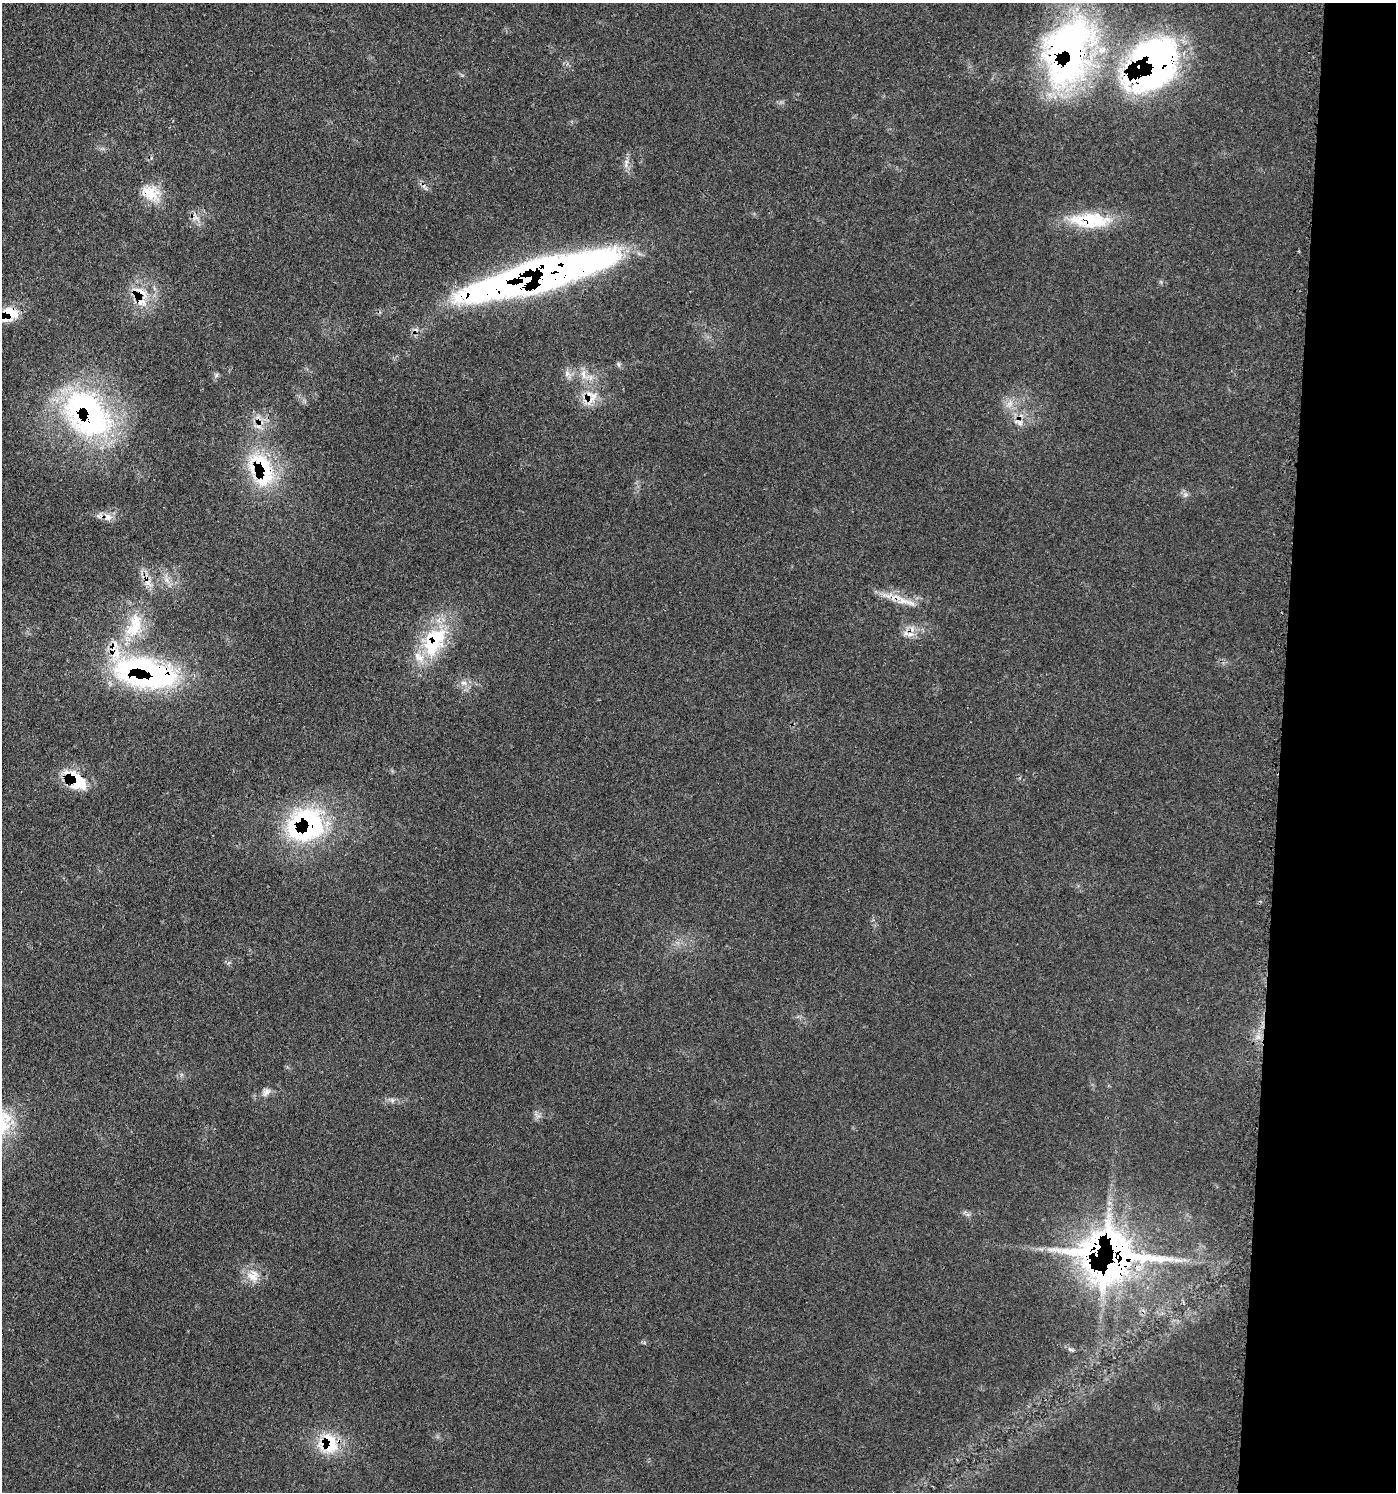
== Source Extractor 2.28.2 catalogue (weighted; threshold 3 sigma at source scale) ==
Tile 6 of 3 x 3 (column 3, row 2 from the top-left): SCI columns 3081-4474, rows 1571-3060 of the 4632 x 4608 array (HDU 1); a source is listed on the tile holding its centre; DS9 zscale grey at full resolution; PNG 1398 x 1494 px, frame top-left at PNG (2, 3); no overlay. Shown black and unused: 8% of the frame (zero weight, under 3 of 4 exposures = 8% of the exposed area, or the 3 px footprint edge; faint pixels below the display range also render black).
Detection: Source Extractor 2.28.2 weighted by HDU 2 'WHT'; one run over the whole footprint, this tile lists its part. Background 0.13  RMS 0.0055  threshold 0.0246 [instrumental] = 3 sigma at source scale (4.5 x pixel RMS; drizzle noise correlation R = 1.50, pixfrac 1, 0.05/0.05 arcsec/px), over >= 5 px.
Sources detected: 44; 1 cosmic-ray / hot-pixel residue — not listed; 10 inside a brighter listed object's ellipse — not listed separately; the other 33 listed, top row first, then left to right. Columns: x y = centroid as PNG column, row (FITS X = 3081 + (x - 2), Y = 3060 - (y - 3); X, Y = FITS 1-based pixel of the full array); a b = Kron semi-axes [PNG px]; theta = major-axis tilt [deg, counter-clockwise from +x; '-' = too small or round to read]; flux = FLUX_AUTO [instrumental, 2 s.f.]
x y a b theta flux
1068 52 91 57 71 190
1156 63 66 45 71 200
626 163 16 4 79 2.5
151 194 23 19 84 13
1092 220 47 21 -8 29
545 271 141 25 14 490
141 293 20 12 8 11
6 314 24 15 74 12
618 364 7 4 -71 0.99
567 374 9 6 70 2.3
216 375 7 4 -73 1
584 375 14 7 -81 4.3
590 400 20 8 27 6.6
87 414 71 48 -47 130
1020 423 9 7 -36 2.7
262 466 63 28 -73 55
1185 494 7 4 -19 1.3
108 517 11 9 -57 3.9
167 580 7 4 -71 1.8
903 601 26 10 -14 9.6
135 626 40 19 69 28
910 634 11 7 2 3.4
435 637 50 30 79 38
146 673 65 29 -11 140
464 683 9 6 -15 2.7
77 780 30 17 -52 20
306 825 45 40 20 87
1258 1037 7 4 -19 1.6
266 1092 14 7 47 2.8
392 1100 6 6 - 1.3
1119 1257 70 60 51 220
253 1276 18 17 - 8.7
329 1444 29 26 -63 25
Overlapping masked pixels (flux is a lower limit): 19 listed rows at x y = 1068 52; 1156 63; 151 194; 1092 220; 545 271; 141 293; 6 314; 590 400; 87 414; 1020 423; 262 466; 108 517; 903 601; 435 637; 146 673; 77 780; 306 825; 1119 1257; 329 1444
Isophote crosses this tile's border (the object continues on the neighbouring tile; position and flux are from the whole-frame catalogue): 2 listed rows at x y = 1156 63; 6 314
Unlisted compact peaks at least as high as the median listed source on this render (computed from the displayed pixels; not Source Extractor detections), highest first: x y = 1070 1349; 1161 282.